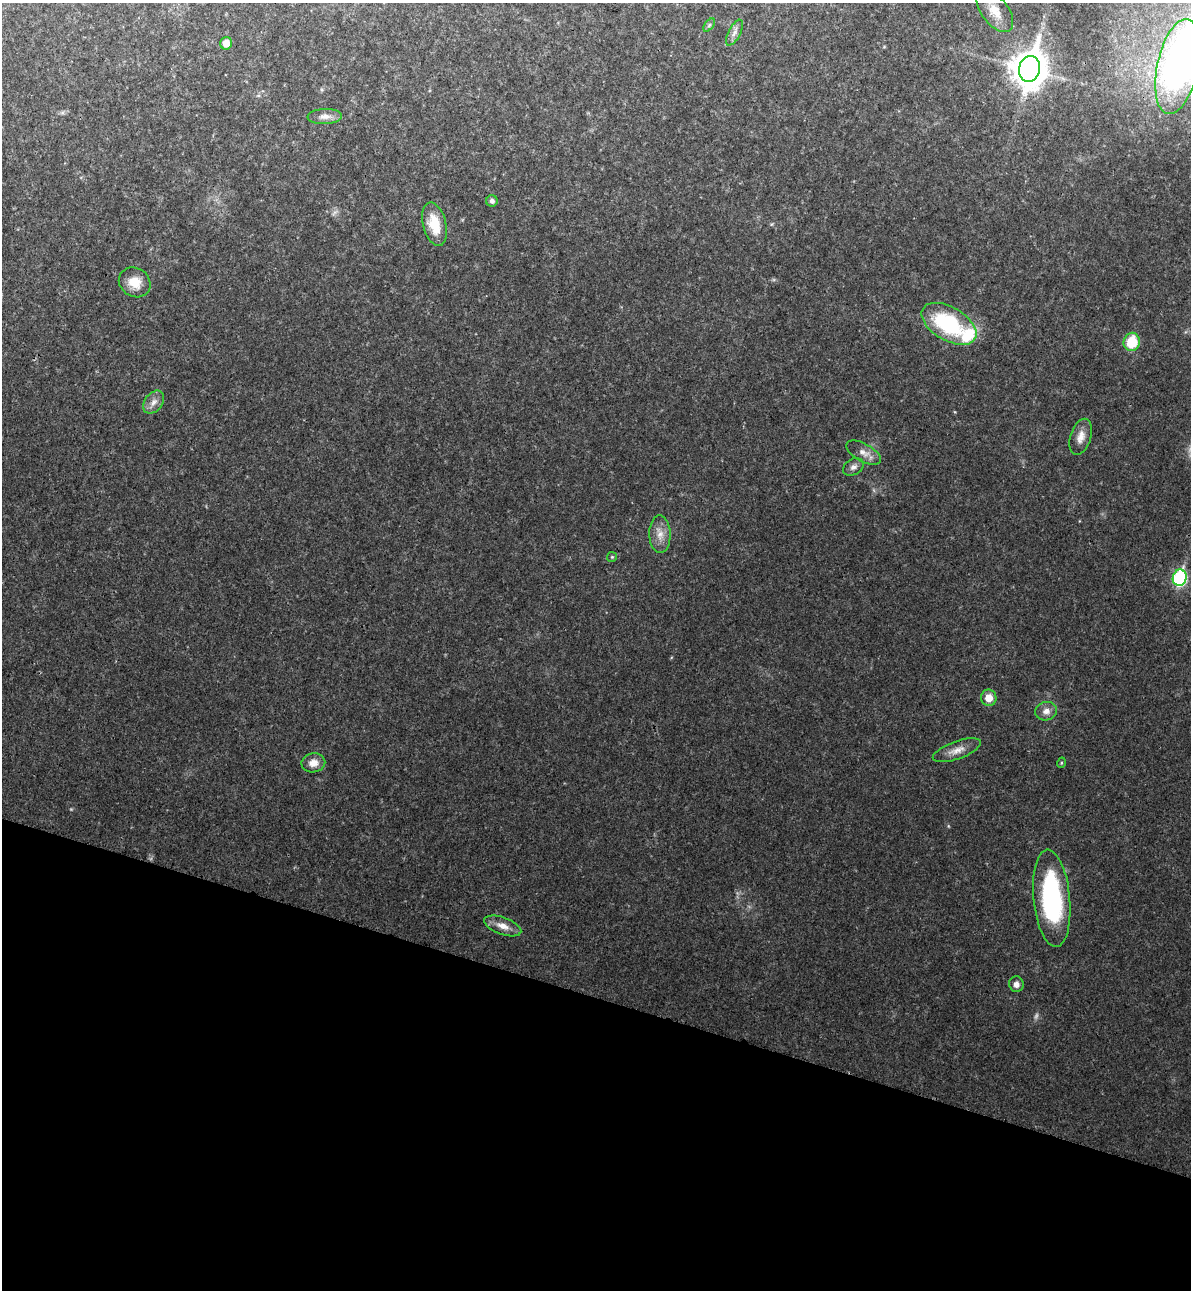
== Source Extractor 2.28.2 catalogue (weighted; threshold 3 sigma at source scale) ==
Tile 15 of 4 x 4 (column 3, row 4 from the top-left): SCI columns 2623-3811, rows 46-1333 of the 5367 x 5240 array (HDU 1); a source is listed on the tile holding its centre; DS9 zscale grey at full resolution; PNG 1193 x 1292 px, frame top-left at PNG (2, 3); each listed source drawn as its Kron ellipse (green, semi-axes under 4 px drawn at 4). Shown black and unused: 23% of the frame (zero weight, under 3 of 4 exposures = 6% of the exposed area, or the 3 px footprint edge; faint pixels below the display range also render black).
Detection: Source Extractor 2.28.2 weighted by HDU 2 'WHT'; one run over the whole footprint, this tile lists its part. Background 0.0282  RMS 0.004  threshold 0.0179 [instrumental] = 3 sigma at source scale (4.5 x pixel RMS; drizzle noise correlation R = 1.50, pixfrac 1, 0.05/0.05 arcsec/px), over >= 5 px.
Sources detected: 29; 1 too faint to see at this stretch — neither listed nor drawn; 1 inside a brighter listed object's ellipse — not listed separately; the other 27 listed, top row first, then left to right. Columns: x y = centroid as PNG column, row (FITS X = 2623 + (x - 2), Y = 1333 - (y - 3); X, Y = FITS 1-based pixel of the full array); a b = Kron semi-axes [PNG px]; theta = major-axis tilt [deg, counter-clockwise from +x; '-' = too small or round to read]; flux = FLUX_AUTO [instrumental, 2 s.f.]
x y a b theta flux
995 11 24 13 -53 6.4
709 25 7 4 53 0.73
734 33 14 6 63 1.8
226 43 6 6 - 3.5
1178 67 48 20 78 160
1029 69 13 10 77 810
325 117 17 7 3 2.6
492 201 6 5 - 1.2
435 224 22 11 -76 9.2
135 282 16 14 -33 6.3
949 324 30 16 -30 36
1132 342 9 8 - 12
154 402 13 9 52 2.6
1081 437 19 10 73 3.6
864 453 19 9 -29 3.2
853 467 11 8 29 1.8
660 534 19 10 -88 4.4
612 557 5 5 - 0.51
1180 578 8 7 - 52
989 698 8 8 - 4.6
1046 711 11 9 11 2.6
957 750 25 8 20 4
313 763 12 9 9 3.3
1061 763 5 3 - 0.36
1052 898 49 18 -84 58
503 926 19 8 -20 4
1016 984 8 7 - 2.1
Isophote crosses this tile's border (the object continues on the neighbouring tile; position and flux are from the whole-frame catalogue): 1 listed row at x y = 1178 67